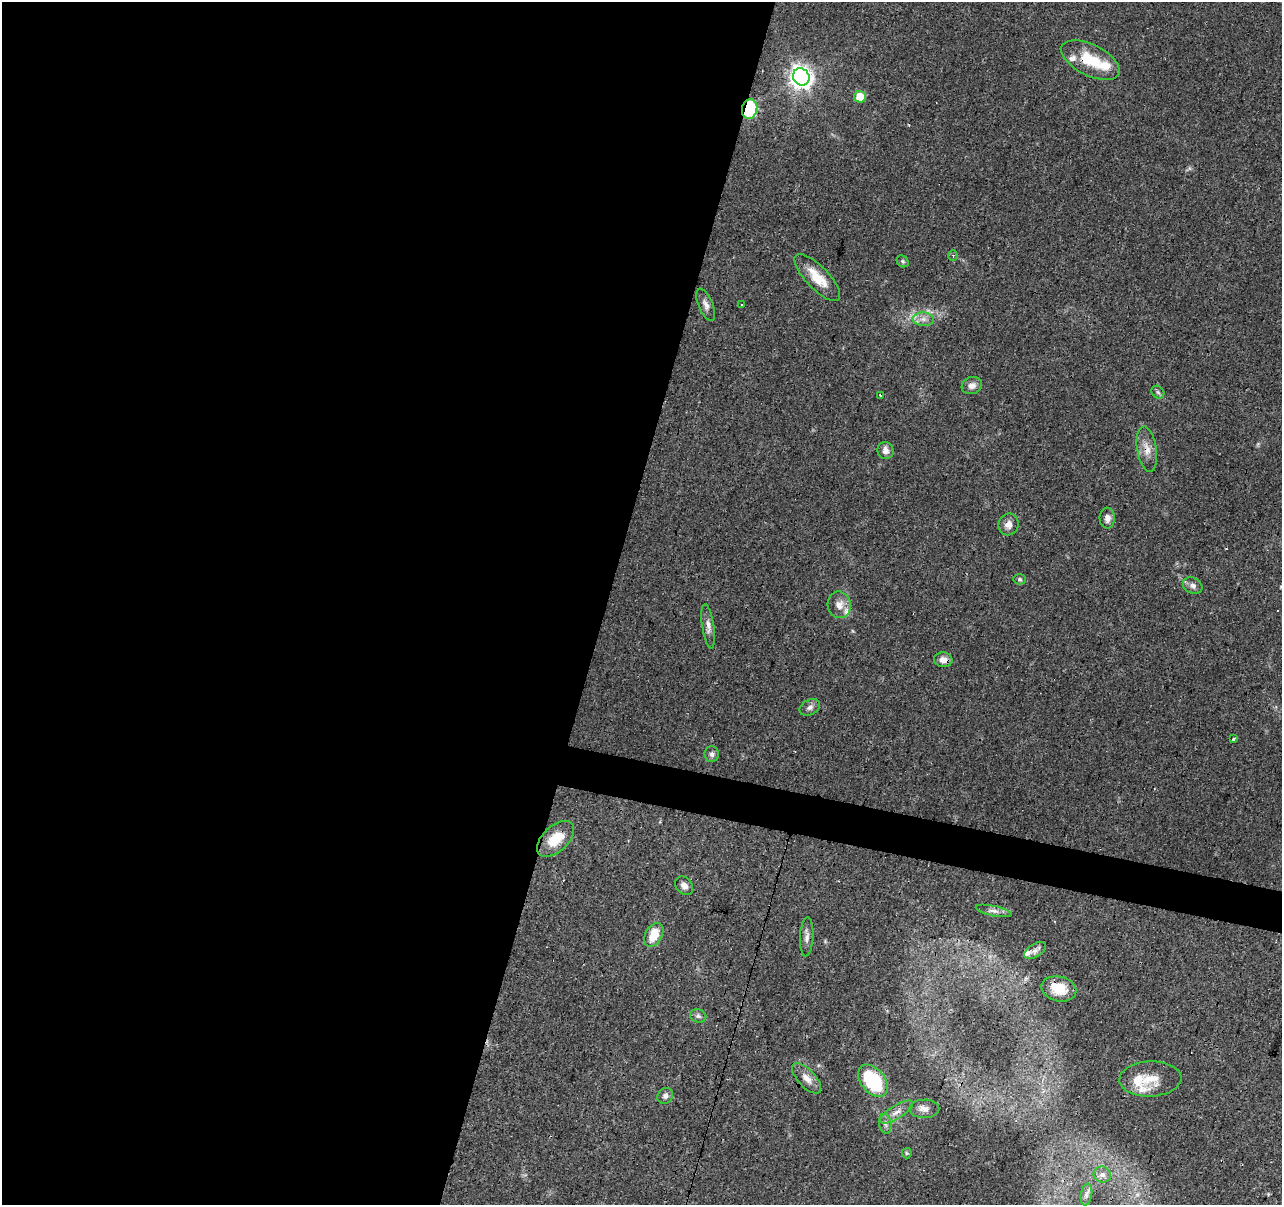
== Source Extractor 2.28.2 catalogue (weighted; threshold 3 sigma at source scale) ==
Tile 5 of 4 x 4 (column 1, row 2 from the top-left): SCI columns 1-1280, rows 2622-3824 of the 5122 x 5305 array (HDU 1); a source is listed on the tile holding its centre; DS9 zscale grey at full resolution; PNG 1284 x 1207 px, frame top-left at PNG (2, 2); each listed source drawn as its Kron ellipse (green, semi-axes under 4 px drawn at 4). Shown black and unused: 49% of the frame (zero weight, under 3 of 4 exposures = <1% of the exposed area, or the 3 px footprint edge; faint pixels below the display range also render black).
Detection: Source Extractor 2.28.2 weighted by HDU 2 'WHT'; one run over the whole footprint, this tile lists its part. Background 0.0456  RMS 0.0046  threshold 0.0206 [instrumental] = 3 sigma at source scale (4.5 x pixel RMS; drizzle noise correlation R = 1.50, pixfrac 1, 0.0396/0.0396 arcsec/px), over >= 5 px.
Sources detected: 52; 3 cosmic-ray / hot-pixel residue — neither listed nor drawn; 6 inside a brighter listed object's ellipse — not listed separately; the other 43 listed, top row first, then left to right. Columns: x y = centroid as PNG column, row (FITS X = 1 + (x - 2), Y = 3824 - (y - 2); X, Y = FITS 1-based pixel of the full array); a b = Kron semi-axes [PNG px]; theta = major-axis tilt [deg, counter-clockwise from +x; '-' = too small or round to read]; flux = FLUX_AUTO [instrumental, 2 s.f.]
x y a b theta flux
1090 60 32 15 -26 16
801 77 9 8 - 300
860 97 6 5 - 8.1
750 109 10 7 78 30
953 255 5 4 - 0.84
903 261 6 5 - 0.76
817 278 30 11 -46 9.4
741 304 3 2 - 0.48
706 305 17 7 -67 2.5
923 319 10 6 -3 2.5
972 385 10 8 21 2.6
1158 392 7 5 -45 0.97
880 395 3 2 - 0.55
1147 449 23 9 -81 4.8
885 451 8 8 - 2.6
1107 518 10 7 -88 2.4
1009 524 11 10 - 3.2
1020 579 6 5 - 0.81
1193 586 10 8 -28 2.1
839 605 13 11 -78 4.1
708 626 22 6 -81 2.9
943 660 9 7 -5 3.5
810 707 11 7 28 2
1234 739 3 3 - 1.6
712 754 8 7 - 1.6
556 839 22 12 43 11
684 886 10 8 -49 2.2
994 911 18 5 -12 2.1
654 935 13 8 62 9.5
807 937 19 6 87 2.4
1035 951 12 6 32 2
1059 989 18 12 -13 8.6
698 1016 8 6 -15 1.4
806 1078 19 8 -47 4.1
1150 1079 31 17 2 10
873 1081 18 12 -50 33
665 1096 8 7 - 1.6
924 1109 15 9 1 3.2
897 1112 19 6 32 3.4
885 1124 10 6 -80 1.5
907 1153 5 5 - 0.56
1102 1175 9 8 - 1.9
1086 1195 11 5 81 1.5
Overlapping masked pixels (flux is a lower limit): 5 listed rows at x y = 1090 60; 750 109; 1147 449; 943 660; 1059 989